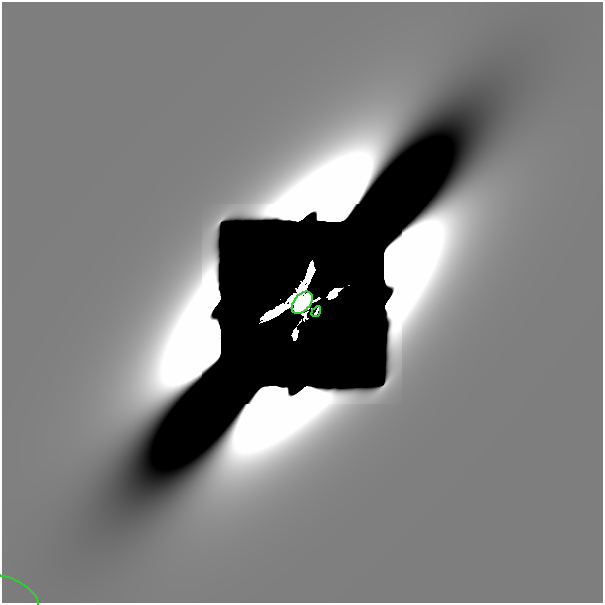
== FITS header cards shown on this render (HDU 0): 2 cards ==
NAXIS1  =                  601
NAXIS2  =                  601

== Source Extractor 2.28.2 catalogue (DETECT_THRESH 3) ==
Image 601 x 601 px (HDU 0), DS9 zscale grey, 1 PNG px = 1 image px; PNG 605 x 605 px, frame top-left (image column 1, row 601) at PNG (2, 2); each listed source drawn as its Kron ellipse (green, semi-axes under 4 px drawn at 4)
Background 1.05e-13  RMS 1.1e-13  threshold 3.42e-13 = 3 sigma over >= 5 px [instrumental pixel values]
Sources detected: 11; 8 with non-positive FLUX_AUTO (blend fragments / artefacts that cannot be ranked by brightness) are neither listed nor drawn; the other 3 listed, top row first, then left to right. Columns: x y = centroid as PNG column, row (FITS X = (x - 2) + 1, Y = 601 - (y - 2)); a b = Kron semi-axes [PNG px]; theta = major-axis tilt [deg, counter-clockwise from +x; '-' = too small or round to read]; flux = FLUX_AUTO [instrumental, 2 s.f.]
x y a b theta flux
302 303 13 8 48 1.1e+01
316 312 6 2 56 9.5e-09
8 598 33 19 -24 1.8e-10
At the frame edge (FLAGS 8, measured only in part): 1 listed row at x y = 8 598
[8 non-positive-flux detections neither listed nor drawn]